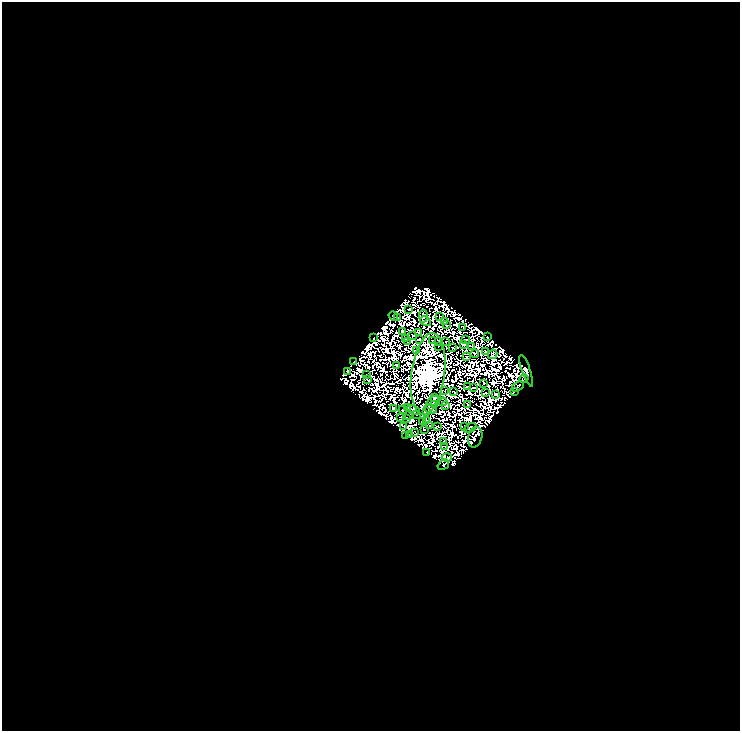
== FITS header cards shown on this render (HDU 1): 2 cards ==
NAXIS1  =                  738
NAXIS2  =                  729

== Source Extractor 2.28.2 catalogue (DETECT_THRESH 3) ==
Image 738 x 729 px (HDU 1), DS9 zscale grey, 1 PNG px = 1 image px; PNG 742 x 733 px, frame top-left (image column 1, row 729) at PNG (2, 2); each listed source drawn as its Kron ellipse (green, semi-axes under 4 px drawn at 4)
Background 0.00165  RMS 9.1e-06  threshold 2.74e-05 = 3 sigma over >= 5 px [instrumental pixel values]
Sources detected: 200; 120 with non-positive FLUX_AUTO (blend fragments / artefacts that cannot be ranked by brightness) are neither listed nor drawn; the other 80 listed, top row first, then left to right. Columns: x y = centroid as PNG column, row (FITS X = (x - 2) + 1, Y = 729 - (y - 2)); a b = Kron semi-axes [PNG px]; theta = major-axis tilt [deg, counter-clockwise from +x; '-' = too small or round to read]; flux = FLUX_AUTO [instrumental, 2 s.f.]
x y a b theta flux
409 309 3 2 - 0.65
393 316 5 2 - 0.35
423 316 6 4 -89 0.79
439 317 3 2 - 0.051
397 318 3 2 - 0.47
425 321 6 3 -30 0.025
445 321 2 2 - 0.22
446 325 4 2 - 0.27
463 327 4 2 - 0.22
402 331 3 2 - 0.26
418 332 3 2 - 0.69
413 335 3 2 - 0.31
487 337 3 2 - 0.61
374 338 2 2 - 0.57
405 338 3 2 - 0.089
419 339 3 3 - 0.12
432 340 3 2 - 0.51
465 340 3 2 - 0.55
439 341 2 2 - 0.49
408 342 4 3 - 0.63
446 342 2 2 - 0.5
463 345 4 2 - 0.33
438 346 2 2 - 0.2
472 346 3 2 - 0.46
452 348 2 2 - 0.29
417 350 4 2 - 0.002
485 352 3 2 - 0.98
475 353 4 3 - 0.23
493 354 5 3 - 0.16
466 357 3 2 - 0.36
354 362 4 3 - 0.062
396 366 3 2 - 0.4
348 371 4 2 - 0.92
526 371 16 4 -71 0.061
428 374 41 17 83 1300
367 375 2 2 - 0.23
524 379 4 4 - 0.7
367 380 4 2 - 1.4
484 383 3 2 - 0.21
468 387 2 2 - 0.45
518 387 6 3 33 0.025
473 388 3 2 - 0.62
445 390 3 2 - 0.33
514 391 3 3 - 0.87
454 392 4 2 - 0.56
485 393 3 2 - 0.82
496 394 3 2 - 0.49
434 398 3 2 - 0.063
433 401 7 4 25 0.37
443 402 4 3 - 0.022
435 404 3 3 - 0.16
468 404 3 2 - 0.39
445 406 3 2 - 0.17
393 408 3 2 - 0.29
407 408 3 2 - 0.13
430 409 6 4 -22 0.23
403 410 4 2 - 0.36
413 410 7 2 -26 0.96
427 412 3 3 - 0.24
409 415 4 2 - 0.15
417 415 3 2 - 0.61
401 418 4 3 - 0.16
407 418 2 2 - 0.44
426 420 2 2 - 0.038
422 422 3 2 - 0.28
404 426 3 2 - 0.35
429 426 3 2 - 0.39
464 426 2 2 - 0.44
437 427 3 2 - 0.11
470 428 6 2 28 0.54
424 429 3 2 - 0.3
415 432 3 2 - 0.27
405 435 2 2 - 0.52
410 435 2 2 - 0.66
475 437 10 7 74 1.1
444 441 2 2 - 0.41
444 446 3 2 - 0.094
427 453 3 2 - 0.83
447 457 5 2 - 1.7
443 465 6 4 34 0.57
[120 non-positive-flux detections neither listed nor drawn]